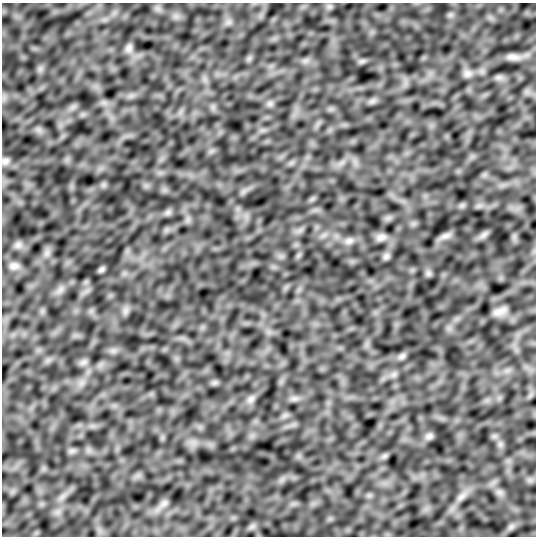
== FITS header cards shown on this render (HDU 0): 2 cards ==
NAXIS1  =                  534
NAXIS2  =                  534

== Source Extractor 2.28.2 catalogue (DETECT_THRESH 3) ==
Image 534 x 534 px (HDU 0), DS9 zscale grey, 1 PNG px = 1 image px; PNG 538 x 538 px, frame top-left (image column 1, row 534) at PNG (2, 3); no overlay
Background -0.123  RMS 4.5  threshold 13.6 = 3 sigma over >= 5 px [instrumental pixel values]
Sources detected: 34; all 34 listed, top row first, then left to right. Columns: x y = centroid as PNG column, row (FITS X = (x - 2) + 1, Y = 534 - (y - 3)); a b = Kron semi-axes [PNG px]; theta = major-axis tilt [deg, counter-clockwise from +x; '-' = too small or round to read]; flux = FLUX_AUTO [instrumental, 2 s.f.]
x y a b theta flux
329 7 7 4 18 740
129 48 12 8 69 1300
513 57 20 8 -4 2200
362 61 7 4 18 720
467 73 11 11 - 1500
499 77 11 5 0 1100
372 101 9 6 24 980
270 104 7 6 - 910
5 161 10 8 12 1200
168 212 9 8 - 890
484 235 11 6 45 1100
446 236 16 7 19 1300
381 237 13 9 15 1600
349 241 12 9 20 1600
18 245 11 8 16 1400
47 253 8 6 46 1200
386 256 9 8 - 960
14 266 14 9 1 1800
101 270 8 6 33 700
428 273 8 6 45 850
60 290 11 5 55 1400
125 311 8 5 90 1000
500 311 15 6 21 2100
402 356 11 7 38 1100
83 362 10 6 27 1100
251 399 12 8 42 1400
294 399 12 5 5 1200
429 436 10 8 35 1100
72 451 8 5 0 860
384 456 8 5 34 780
499 492 8 4 -18 940
461 496 13 6 41 1700
164 503 10 6 41 1200
511 527 8 6 45 950